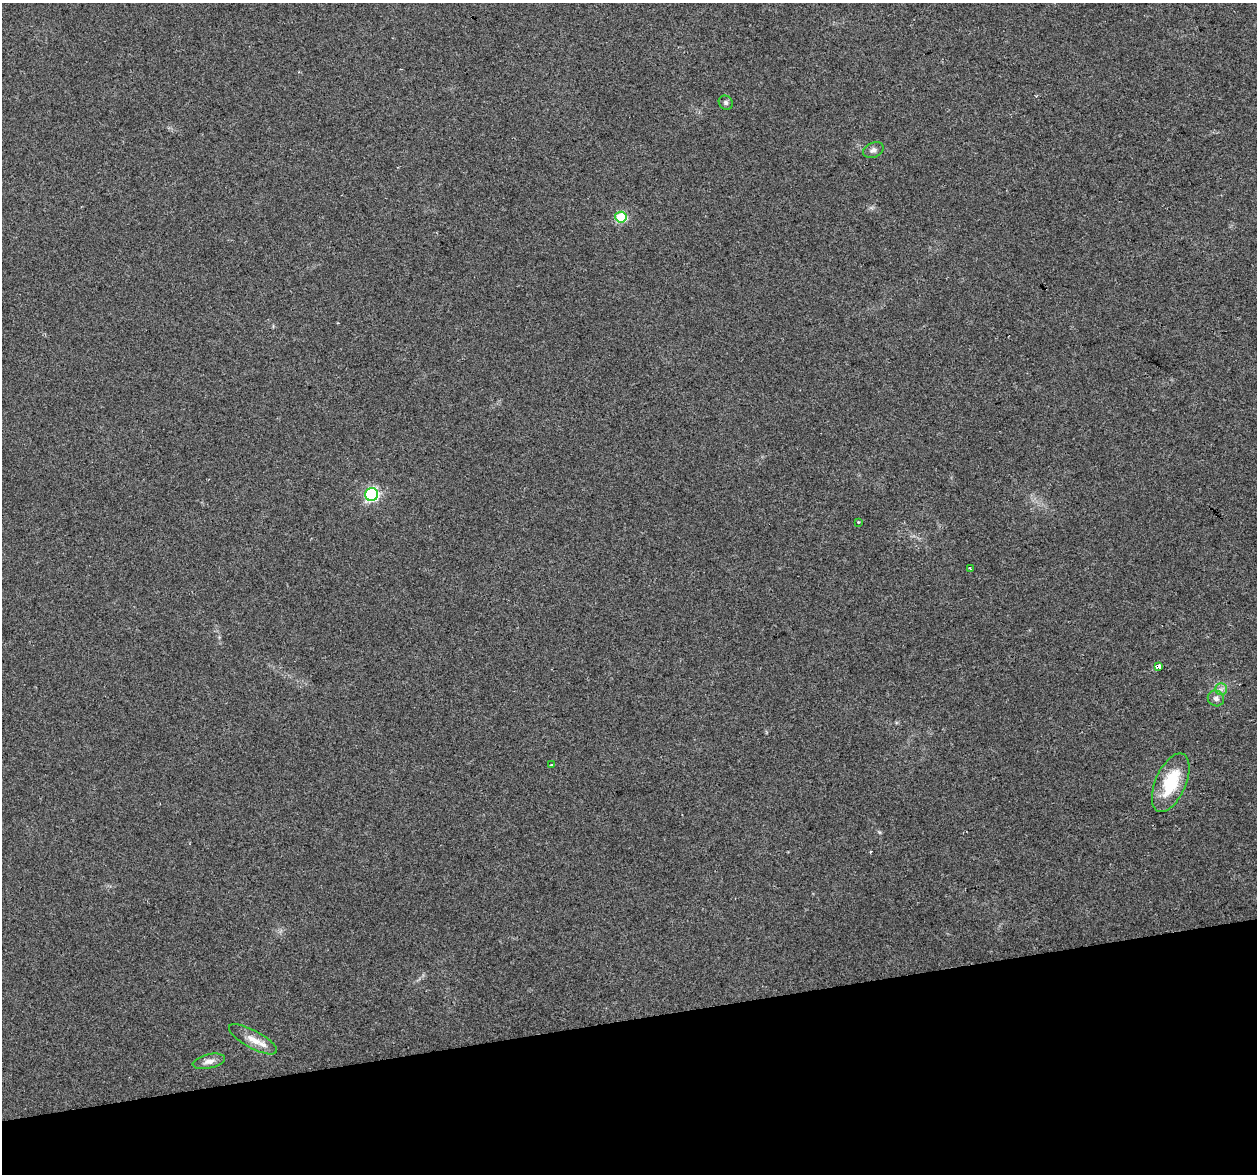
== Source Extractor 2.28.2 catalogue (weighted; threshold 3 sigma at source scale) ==
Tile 14 of 4 x 4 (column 2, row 4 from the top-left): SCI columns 1257-2511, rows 86-1257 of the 5022 x 4810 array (HDU 1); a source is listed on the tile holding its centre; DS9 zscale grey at full resolution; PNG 1259 x 1176 px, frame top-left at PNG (2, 3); each listed source drawn as its Kron ellipse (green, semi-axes under 4 px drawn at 4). Shown black and unused: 13% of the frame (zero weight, under 2 of 3 exposures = <1% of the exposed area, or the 3 px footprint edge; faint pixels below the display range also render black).
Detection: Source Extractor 2.28.2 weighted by HDU 2 'WHT'; one run over the whole footprint, this tile lists its part. Background 0.0816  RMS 0.0076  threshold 0.034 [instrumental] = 3 sigma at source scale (4.5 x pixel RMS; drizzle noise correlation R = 1.50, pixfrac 1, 0.0396/0.0396 arcsec/px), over >= 5 px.
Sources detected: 13; all 13 listed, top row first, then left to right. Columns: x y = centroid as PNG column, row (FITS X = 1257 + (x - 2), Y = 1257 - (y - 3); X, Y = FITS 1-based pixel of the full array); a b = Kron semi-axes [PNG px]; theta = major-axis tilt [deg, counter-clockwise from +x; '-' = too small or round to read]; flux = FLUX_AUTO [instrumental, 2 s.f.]
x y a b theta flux
726 103 7 6 - 1.7
873 150 11 7 25 3.1
621 217 6 5 - 49
372 494 6 6 - 130
858 522 3 3 - 0.6
970 569 3 3 - 1
1159 666 4 3 - 36
1221 689 6 6 - 2.2
1216 698 8 7 - 3
552 765 3 2 - 1.1
1171 783 31 15 66 35
253 1039 27 8 -28 10
209 1061 16 7 13 5
Overlapping masked pixels (flux is a lower limit): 1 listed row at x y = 1159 666